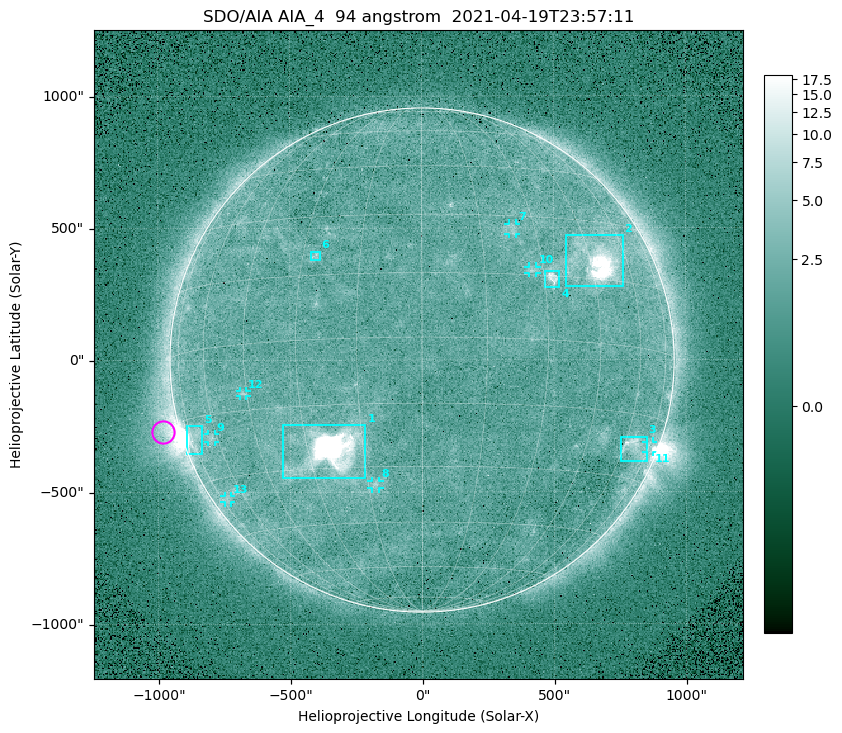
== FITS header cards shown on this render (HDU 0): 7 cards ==
TELESCOP= 'SDO/AIA '
INSTRUME= 'AIA_4   '
WAVELNTH=                   94
WAVEUNIT= 'angstrom'
DATE-OBS= '2021-04-19T23:57:11.12'
CTYPE1  = 'HPLN-TAN'
CTYPE2  = 'HPLT-TAN'

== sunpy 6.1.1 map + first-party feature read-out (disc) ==
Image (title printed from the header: SDO/AIA AIA_4  94 angstrom  2021-04-19T23:57:11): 512 x 512 px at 4.8 arcsec/px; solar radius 955 arcsec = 199 px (full disc in frame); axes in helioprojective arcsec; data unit not stated in the header (colour bar unlabelled)
Orientation: roll -0.138 deg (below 1 deg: not rotated)
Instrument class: DISC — disc imager (sunpy class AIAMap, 94 A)
Bright regions (active regions / flare kernels): reference = the median radial profile (limb darkening/brightening removed); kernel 5 px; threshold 5 sigma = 2.51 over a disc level ~1.77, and >= 1.15x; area >= 9 px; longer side >= 5 px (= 24 arcsec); searched inside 0.97 R_sun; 13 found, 13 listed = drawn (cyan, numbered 1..; 7 of them under ~33 arcsec drawn as corner ticks so the feature stays visible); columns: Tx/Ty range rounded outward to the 10 arcsec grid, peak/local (2 s.f.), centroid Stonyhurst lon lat
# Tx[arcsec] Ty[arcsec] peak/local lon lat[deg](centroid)
1 -530..-210 -450..-240 1302 -24 -26
2 540..760 280..470 47 +47 +19
3 750..850 -390..-290 4.6 +65 -22
4 460..520 270..340 6.1 +32 +14
5 -900..-830 -360..-250 6 -73 -19
6 -420..-380 380..410 3.1 -27 +20
7 330..360 470..520 2.8 +24 +26
8 -190..-160 -490..-450 3.1 -13 -34
9 -810..-780 -310..-280 2.8 -63 -20
10 400..440 330..360 3 +27 +16
11 850..880 -350..-310 2.8 +75 -22
12 -690..-660 -140..-110 2.9 -46 -11
13 -750..-720 -540..-510 2.2 -71 -35
Off-limb structures (1.02-1.3 R_sun): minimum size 50 px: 5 found; the strongest spans PA ~90..115 deg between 1.02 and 1.21 R_sun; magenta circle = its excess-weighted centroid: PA ~105 deg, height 1.07 R_sun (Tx ~-980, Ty ~-270 arcsec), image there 4.4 x the reference